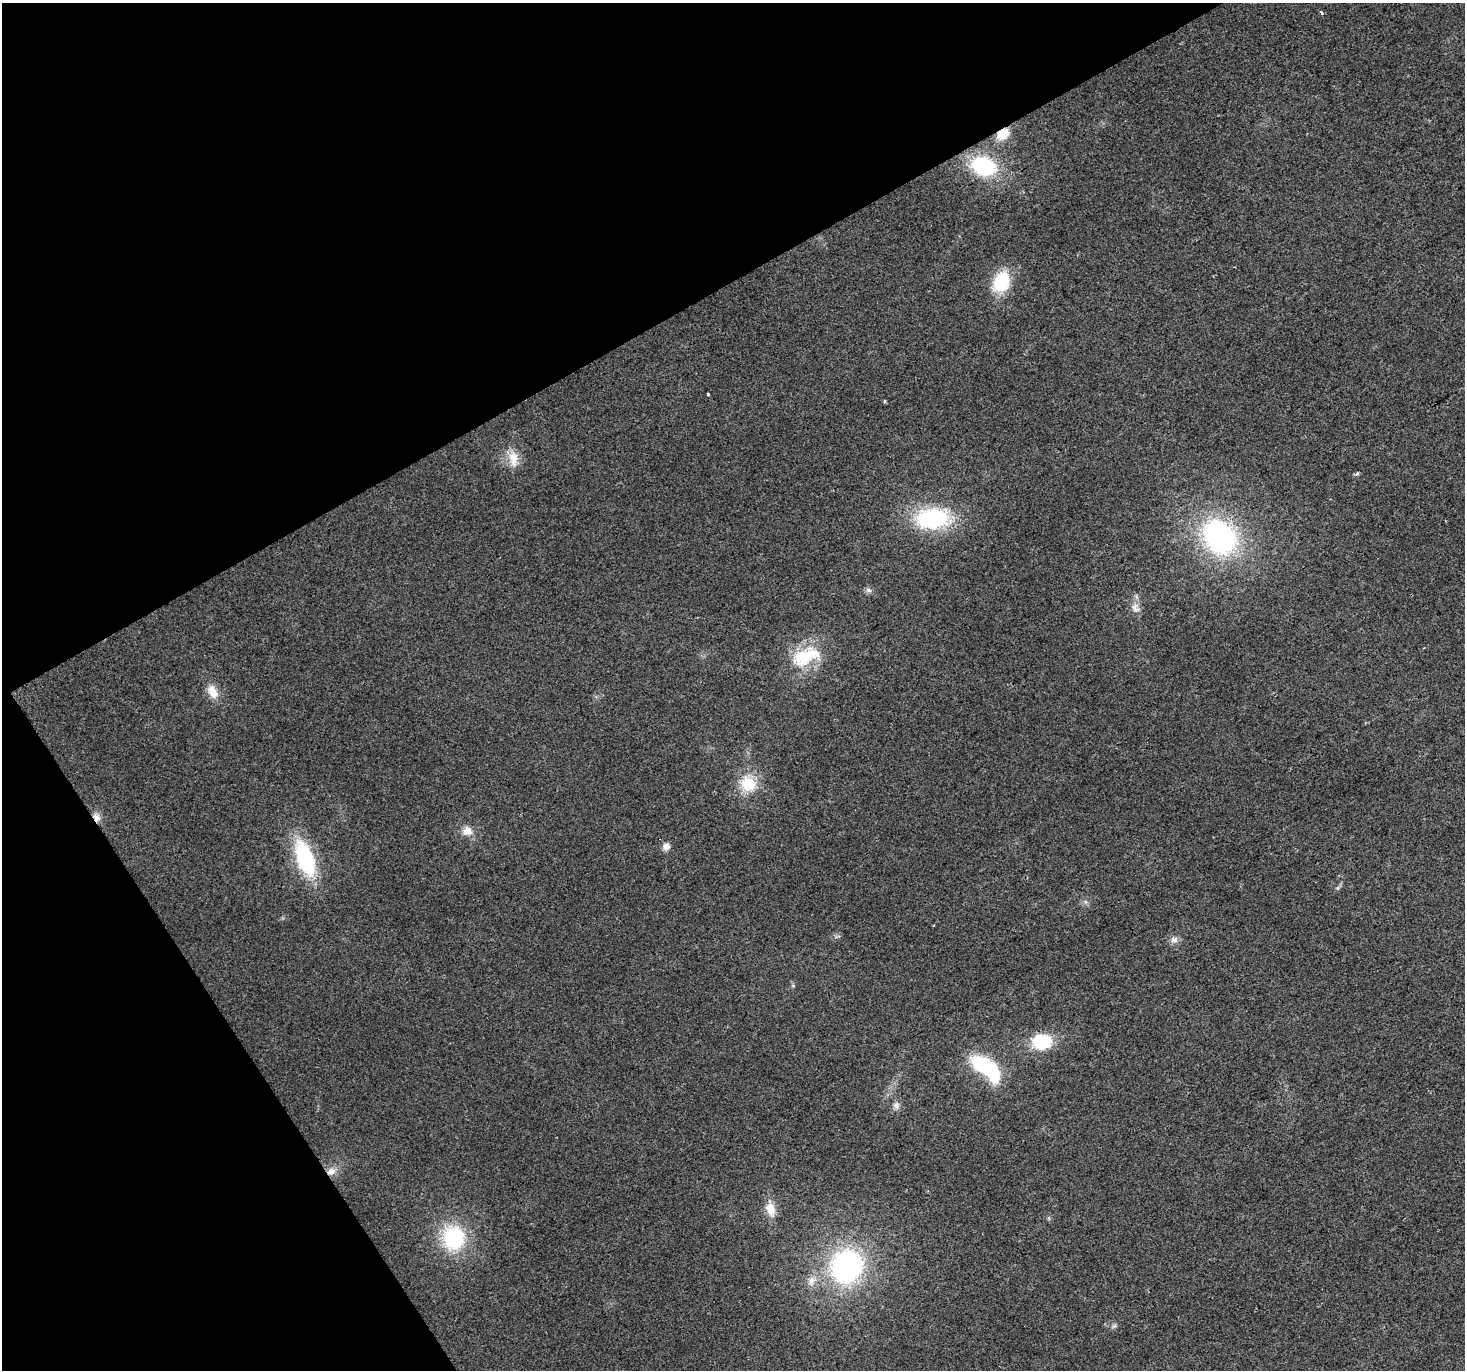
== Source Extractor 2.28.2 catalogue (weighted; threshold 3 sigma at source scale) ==
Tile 5 of 4 x 4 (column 1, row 2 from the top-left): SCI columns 3-1465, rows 2909-4276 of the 5854 x 5756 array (HDU 1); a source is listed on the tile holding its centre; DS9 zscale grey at full resolution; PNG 1467 x 1372 px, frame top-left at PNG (2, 3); no overlay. Shown black and unused: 29% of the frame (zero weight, under 2 of 3 exposures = <1% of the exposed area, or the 3 px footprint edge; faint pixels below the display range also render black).
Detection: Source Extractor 2.28.2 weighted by HDU 2 'WHT'; one run over the whole footprint, this tile lists its part. Background 0.0237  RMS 0.0063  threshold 0.0281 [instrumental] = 3 sigma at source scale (4.5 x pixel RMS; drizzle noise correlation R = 1.50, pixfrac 1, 0.0396/0.0396 arcsec/px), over >= 5 px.
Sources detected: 30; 1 inside a brighter object's white glare — not listed; the other 29 listed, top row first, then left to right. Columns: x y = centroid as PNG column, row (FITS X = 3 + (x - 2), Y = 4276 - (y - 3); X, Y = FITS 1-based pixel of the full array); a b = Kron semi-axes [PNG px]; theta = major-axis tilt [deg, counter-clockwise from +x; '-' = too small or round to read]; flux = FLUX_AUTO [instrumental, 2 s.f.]
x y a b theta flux
1321 13 3 3 - 2.1
1003 134 13 9 39 12
983 166 25 18 -20 51
1001 282 27 19 66 26
708 394 3 3 - 10
885 402 3 3 - 1
513 459 24 12 -80 9.8
1357 474 4 3 - 2.3
932 518 32 20 3 66
1219 537 37 29 -49 130
869 590 8 6 -21 1.8
1135 608 17 10 -67 4.8
806 656 43 22 22 31
213 692 18 11 -61 8.7
748 784 19 17 -32 20
96 817 12 9 -56 4.2
467 831 13 12 - 6
666 847 10 9 - 3.6
305 858 31 14 -70 67
1174 940 11 8 23 3.1
1042 1042 17 13 4 32
983 1065 22 12 -29 60
896 1106 10 8 -84 3
331 1171 13 10 27 5.3
770 1209 18 11 -75 9.3
453 1238 24 22 -84 50
846 1266 30 27 65 130
811 1281 14 9 76 5
1114 1326 7 5 41 1.4
Overlapping masked pixels (flux is a lower limit): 3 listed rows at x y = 1003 134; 96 817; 331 1171